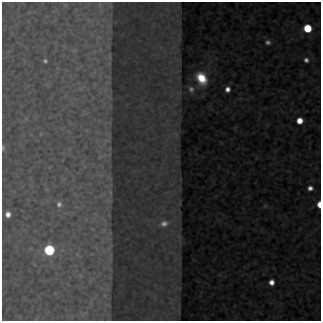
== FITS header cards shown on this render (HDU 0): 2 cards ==
NAXIS1  =                  319
NAXIS2  =                  319

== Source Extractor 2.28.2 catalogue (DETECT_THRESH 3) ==
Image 319 x 319 px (HDU 0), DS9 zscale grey, 1 PNG px = 1 image px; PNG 323 x 323 px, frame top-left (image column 1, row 319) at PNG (2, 2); no overlay
Background 88.7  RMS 0.43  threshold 1.28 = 3 sigma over >= 5 px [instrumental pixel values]
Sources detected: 19; all 19 listed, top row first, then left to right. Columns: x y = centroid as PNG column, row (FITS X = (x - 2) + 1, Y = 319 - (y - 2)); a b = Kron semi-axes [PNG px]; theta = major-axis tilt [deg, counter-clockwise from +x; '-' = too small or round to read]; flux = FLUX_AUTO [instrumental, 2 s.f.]
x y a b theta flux
307 28 6 6 - 1800
268 42 8 7 - 140
306 60 5 4 - 130
45 61 4 4 - 73
201 78 11 8 -61 1000
191 89 6 5 - 96
227 89 7 6 - 250
299 121 5 5 - 540
41 134 4 3 - 24
3 148 10 4 -88 86
310 188 5 5 - 180
59 204 7 6 - 120
319 204 6 3 -89 470
265 206 7 7 - 70
8 214 6 5 - 230
164 223 11 8 11 220
179 237 9 3 -45 50
49 250 6 6 - 4400
271 282 5 5 - 320
At the frame edge (FLAGS 8, measured only in part): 2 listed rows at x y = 3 148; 319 204